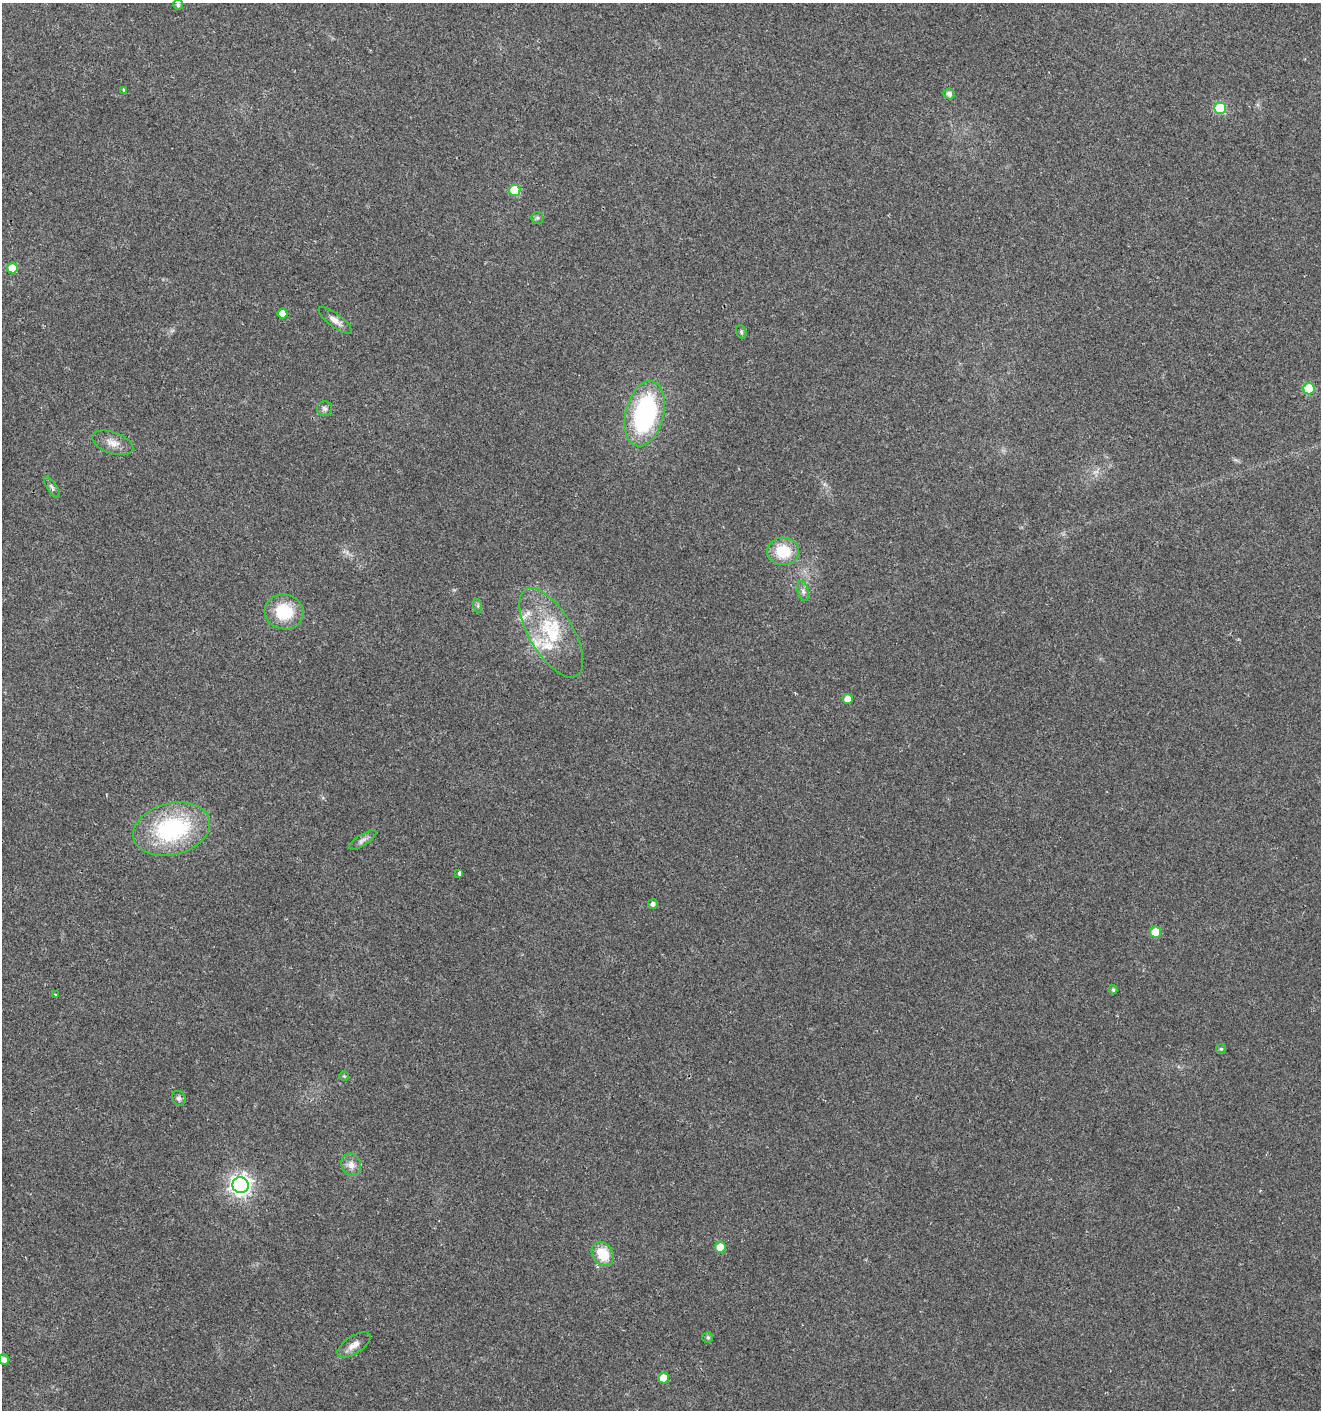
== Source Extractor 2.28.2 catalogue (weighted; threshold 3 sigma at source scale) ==
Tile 11 of 4 x 4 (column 3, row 3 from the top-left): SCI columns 2917-4235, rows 1414-2821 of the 5767 x 5648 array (HDU 1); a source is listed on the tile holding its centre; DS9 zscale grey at full resolution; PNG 1323 x 1412 px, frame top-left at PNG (2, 3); each listed source drawn as its Kron ellipse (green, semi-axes under 4 px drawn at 4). Shown black and unused: <1% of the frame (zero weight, under 2 of 3 exposures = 1% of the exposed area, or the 3 px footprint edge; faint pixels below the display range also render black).
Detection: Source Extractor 2.28.2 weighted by HDU 2 'WHT'; one run over the whole footprint, this tile lists its part. Background 0.0196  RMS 0.0049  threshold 0.022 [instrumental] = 3 sigma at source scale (4.5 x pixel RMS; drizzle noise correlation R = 1.50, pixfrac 1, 0.0396/0.0396 arcsec/px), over >= 5 px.
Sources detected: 43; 4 inside a brighter listed object's ellipse — not listed separately; the other 39 listed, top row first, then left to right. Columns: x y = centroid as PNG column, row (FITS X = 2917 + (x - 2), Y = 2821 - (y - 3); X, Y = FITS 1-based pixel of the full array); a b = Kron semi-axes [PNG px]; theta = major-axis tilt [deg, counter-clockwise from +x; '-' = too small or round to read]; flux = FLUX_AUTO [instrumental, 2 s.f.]
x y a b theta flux
178 5 5 4 - 1.2
124 90 3 3 - 2.9
949 94 5 5 - 2
1220 108 6 5 - 26
515 190 6 5 - 18
537 218 6 5 - 0.89
12 268 5 5 - 7.9
282 314 5 5 - 5.1
335 320 20 6 -36 3.5
741 332 7 5 -70 0.8
1309 389 6 5 - 20
325 409 7 7 - 1.4
645 414 33 19 76 70
113 443 21 10 -19 4.9
52 487 12 5 -55 1.3
783 551 16 14 -2 16
803 591 10 5 -76 1.7
478 606 7 4 -72 0.91
284 612 20 17 -13 19
551 633 50 22 -59 31
848 699 5 5 - 4.7
172 829 39 26 14 54
363 840 16 5 32 2.2
459 873 3 3 - 3.4
653 904 5 5 - 2
1156 932 5 5 - 12
1113 990 4 4 - 0.96
55 994 3 3 - 0.5
1221 1049 5 5 - 0.72
344 1076 4 4 - 0.54
179 1098 7 6 - 1.5
351 1165 11 9 -63 3.4
241 1185 8 8 - 280
720 1247 5 5 - 9.3
603 1254 13 10 -56 13
708 1338 5 5 - 1
354 1345 19 8 33 4.1
4 1360 5 5 - 2.5
664 1378 5 5 - 8.4
Isophote crosses this tile's border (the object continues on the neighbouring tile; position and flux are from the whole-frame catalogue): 1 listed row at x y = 4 1360